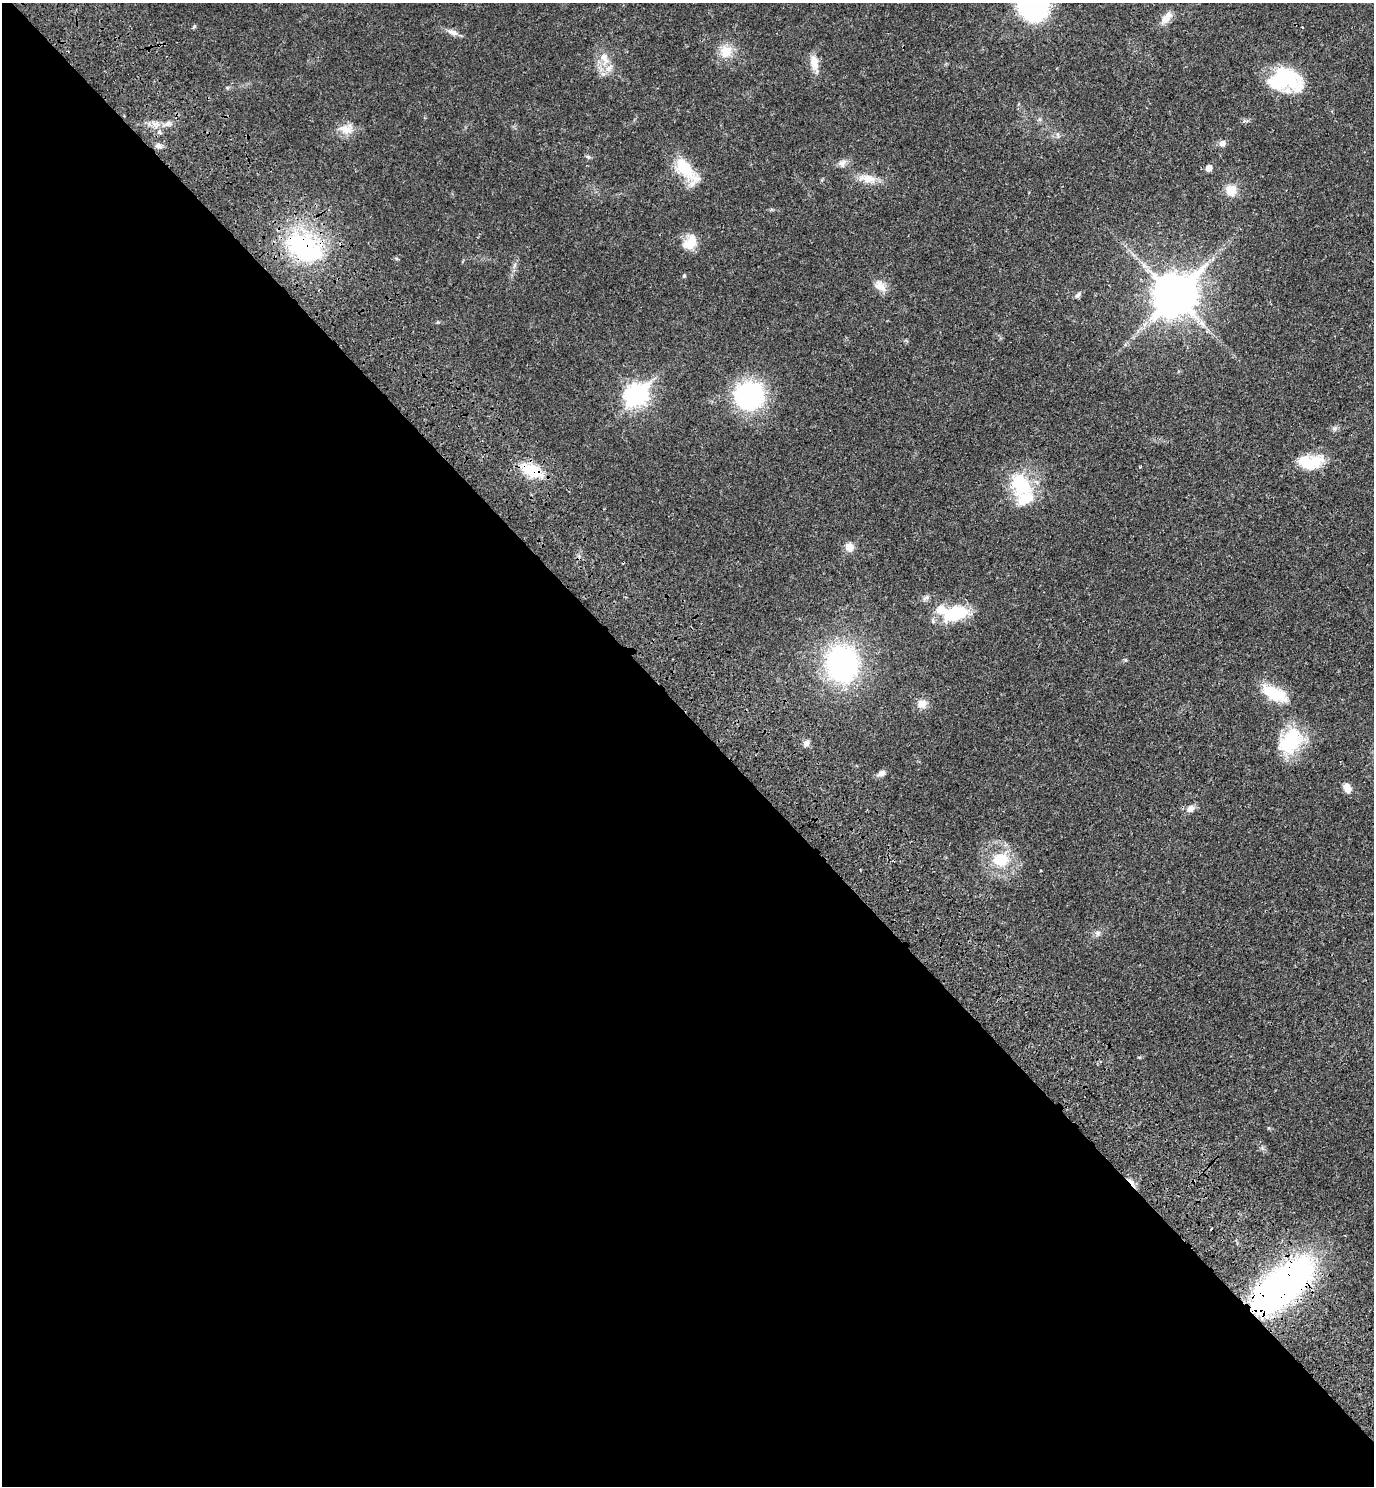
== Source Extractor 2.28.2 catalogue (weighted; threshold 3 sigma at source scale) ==
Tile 9 of 4 x 4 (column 1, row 3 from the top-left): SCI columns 257-1628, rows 1588-3071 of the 6140 x 6140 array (HDU 1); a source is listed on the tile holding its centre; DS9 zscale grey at full resolution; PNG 1376 x 1488 px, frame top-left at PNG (2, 3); no overlay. Shown black and unused: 52% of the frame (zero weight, under 3 of 4 exposures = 8% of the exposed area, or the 3 px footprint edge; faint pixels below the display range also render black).
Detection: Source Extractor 2.28.2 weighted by HDU 2 'WHT'; one run over the whole footprint, this tile lists its part. Background 0.0277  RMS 0.0029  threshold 0.0132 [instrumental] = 3 sigma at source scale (4.5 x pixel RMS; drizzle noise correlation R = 1.50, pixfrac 1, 0.05/0.05 arcsec/px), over >= 5 px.
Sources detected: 48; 2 cosmic-ray / hot-pixel residue — not listed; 3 inside a brighter listed object's ellipse — not listed separately; the other 43 listed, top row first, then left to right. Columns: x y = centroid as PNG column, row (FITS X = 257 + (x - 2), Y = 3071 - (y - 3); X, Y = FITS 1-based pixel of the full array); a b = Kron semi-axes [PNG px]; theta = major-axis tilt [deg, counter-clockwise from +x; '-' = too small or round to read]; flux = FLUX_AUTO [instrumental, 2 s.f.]
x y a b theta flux
1033 3 23 19 -66 78
1166 18 17 8 49 2.9
453 32 16 6 -19 1.6
726 51 16 13 51 4.7
604 58 23 11 -75 4.4
814 62 19 10 -77 3.3
1284 79 35 22 7 19
227 88 6 4 -1 0.35
168 124 8 6 20 1
345 129 19 12 -21 3.4
1222 143 8 7 - 1.3
159 146 9 7 -17 1.1
588 157 6 5 - 0.5
842 163 10 8 70 1.3
1209 168 5 5 - 2.4
686 170 40 15 -53 11
867 178 26 10 -8 4
1231 190 12 11 - 4.2
690 243 20 13 49 4.8
304 248 56 31 -32 31
684 276 5 4 - 0.35
880 286 16 11 -36 2.8
1077 295 10 5 52 0.73
1174 295 14 12 44 950
636 395 10 8 43 150
750 395 19 17 26 58
1310 462 31 15 4 9.1
531 470 31 15 -26 8
1021 484 33 22 -59 15
849 547 11 10 - 2.3
927 597 8 6 2 0.81
955 614 26 14 17 15
842 664 31 26 -84 59
1275 694 32 13 -27 9.7
922 703 12 10 -3 2.2
1290 741 36 24 51 14
806 743 8 7 - 1.1
882 773 10 7 21 1.3
1347 788 11 8 -67 2.3
1190 809 10 8 33 1.8
1000 860 19 15 5 8.6
1098 933 6 6 - 0.74
1282 1286 55 24 40 130
Overlapping masked pixels (flux is a lower limit): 3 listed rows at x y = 304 248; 531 470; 1282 1286
Isophote crosses this tile's border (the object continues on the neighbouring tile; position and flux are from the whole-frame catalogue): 1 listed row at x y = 1033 3
Unlisted compact peaks at least as high as the median listed source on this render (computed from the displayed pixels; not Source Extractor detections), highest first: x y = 1334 429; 194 26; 1125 660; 438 322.